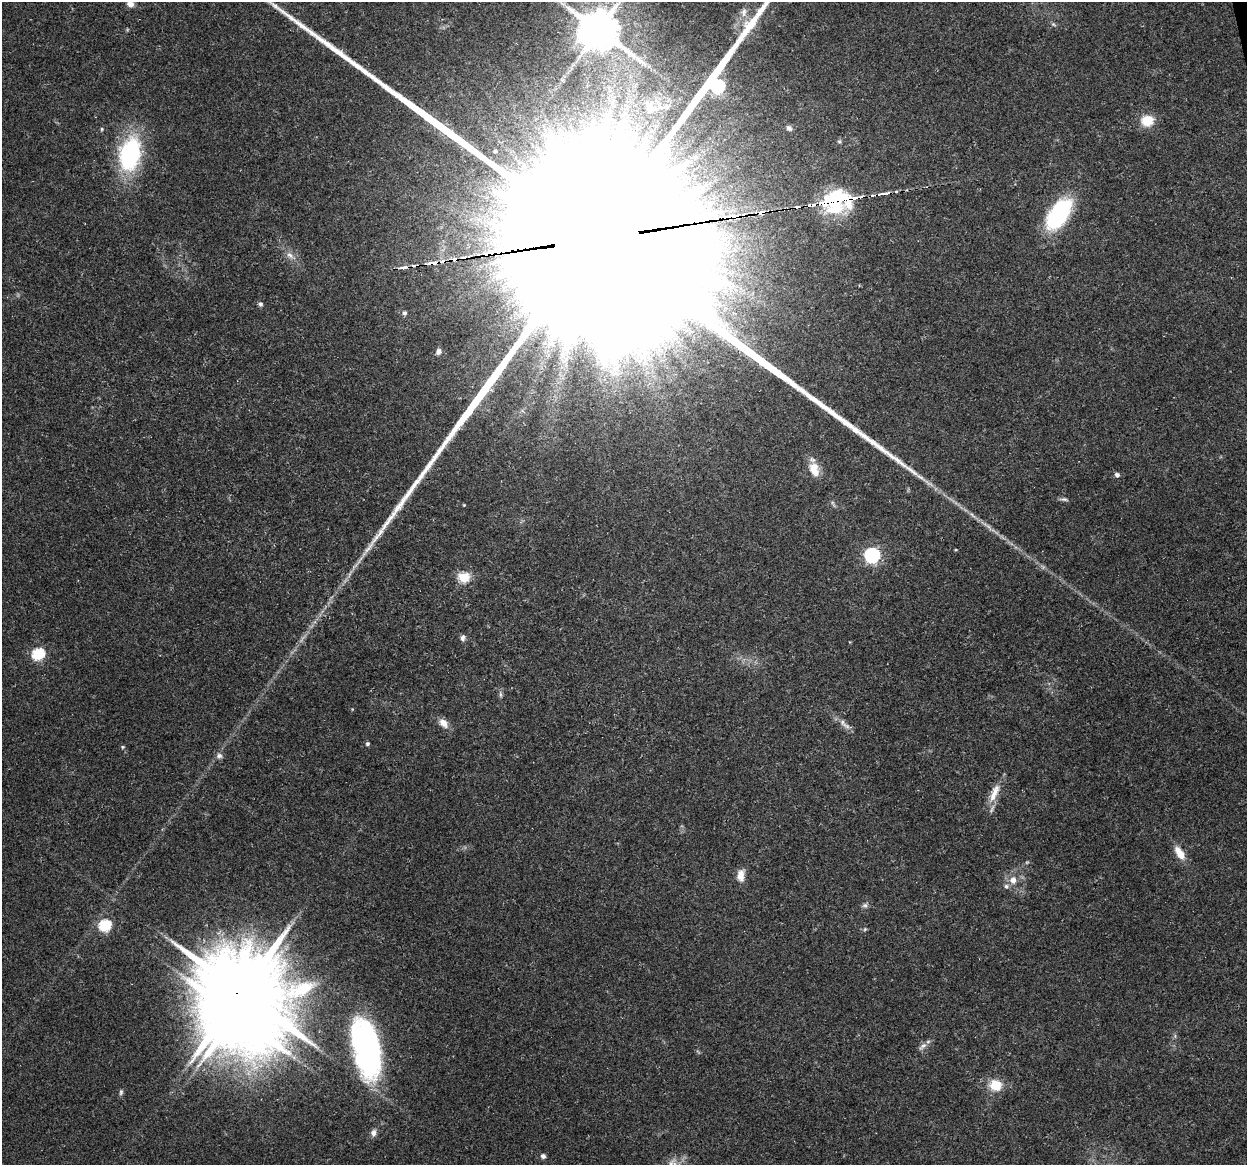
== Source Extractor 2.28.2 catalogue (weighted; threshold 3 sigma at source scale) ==
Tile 10 of 4 x 4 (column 2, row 3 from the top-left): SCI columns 1246-2490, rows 1196-2358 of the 4981 x 4766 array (HDU 1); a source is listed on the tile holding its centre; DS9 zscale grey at full resolution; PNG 1249 x 1167 px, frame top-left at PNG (2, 2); no overlay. Shown black and unused: <1% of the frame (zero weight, under 3 of 5 exposures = <1% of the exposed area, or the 3 px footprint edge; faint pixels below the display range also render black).
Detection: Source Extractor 2.28.2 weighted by HDU 2 'WHT'; one run over the whole footprint, this tile lists its part. Background 0.025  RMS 0.0033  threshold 0.0147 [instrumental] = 3 sigma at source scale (4.5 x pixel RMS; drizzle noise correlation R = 1.50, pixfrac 1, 0.0396/0.0396 arcsec/px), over >= 5 px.
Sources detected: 69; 1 too faint to see at this stretch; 1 inside a brighter object's white glare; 3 cosmic-ray / hot-pixel residue — not listed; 7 inside a brighter listed object's ellipse — not listed separately; the other 57 listed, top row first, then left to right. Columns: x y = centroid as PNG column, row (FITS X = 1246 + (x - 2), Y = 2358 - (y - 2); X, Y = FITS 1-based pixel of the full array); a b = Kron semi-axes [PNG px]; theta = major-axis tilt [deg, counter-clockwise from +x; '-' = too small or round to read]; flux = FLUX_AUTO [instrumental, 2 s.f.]
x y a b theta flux
130 4 11 9 -27 2
744 12 13 9 81 2.5
1053 24 7 4 -31 0.57
599 30 11 10 - 1400
652 109 16 10 8 3.5
1147 121 6 5 - 23
789 128 8 6 -39 1
102 129 5 4 - 0.41
839 141 5 5 - 0.51
495 151 3 3 - 0.45
130 154 29 18 77 46
884 194 17 4 8 3.1
833 202 37 26 -36 20
761 213 7 4 12 4.2
1059 214 34 17 56 37
735 217 9 4 -1 13
716 219 11 6 20 2.7
596 239 85 56 6 92000
290 255 12 7 -39 2
464 257 8 4 0 1.2
433 263 7 3 4 6
402 267 14 5 10 2.4
260 304 6 5 - 0.79
404 313 5 4 - 0.9
438 351 8 5 76 0.97
814 470 21 12 -71 5
1117 475 5 5 - 1.3
1064 499 12 5 -5 0.89
464 505 4 3 - 0.3
987 526 22 5 -38 2.5
872 555 6 6 - 83
361 559 10 3 50 0.97
464 577 6 5 - 25
463 638 8 6 83 1.1
38 654 6 6 - 37
500 694 8 4 82 0.74
443 723 13 9 -45 2.8
846 726 14 6 -36 1.7
367 744 5 5 - 0.56
123 747 5 4 - 0.42
219 756 9 7 -14 1.2
994 793 30 10 68 5.2
1179 853 20 9 -57 4.1
1027 862 6 4 18 0.45
741 875 15 9 86 3.2
1013 880 11 9 77 3
865 905 8 6 13 0.9
105 926 6 6 - 32
865 929 5 4 - 0.45
241 992 29 21 -27 4500
922 1046 15 6 43 1.6
366 1048 68 29 -78 76
995 1085 15 13 -21 6.8
121 1092 8 5 80 0.72
373 1133 9 7 83 1.6
543 1156 6 6 - 1
671 1163 8 6 61 1.2
Overlapping masked pixels (flux is a lower limit): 9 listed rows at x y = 884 194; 833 202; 761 213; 735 217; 716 219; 596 239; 464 257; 433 263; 241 992
Isophote crosses this tile's border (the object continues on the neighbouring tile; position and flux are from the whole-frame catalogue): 2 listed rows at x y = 130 4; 596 239